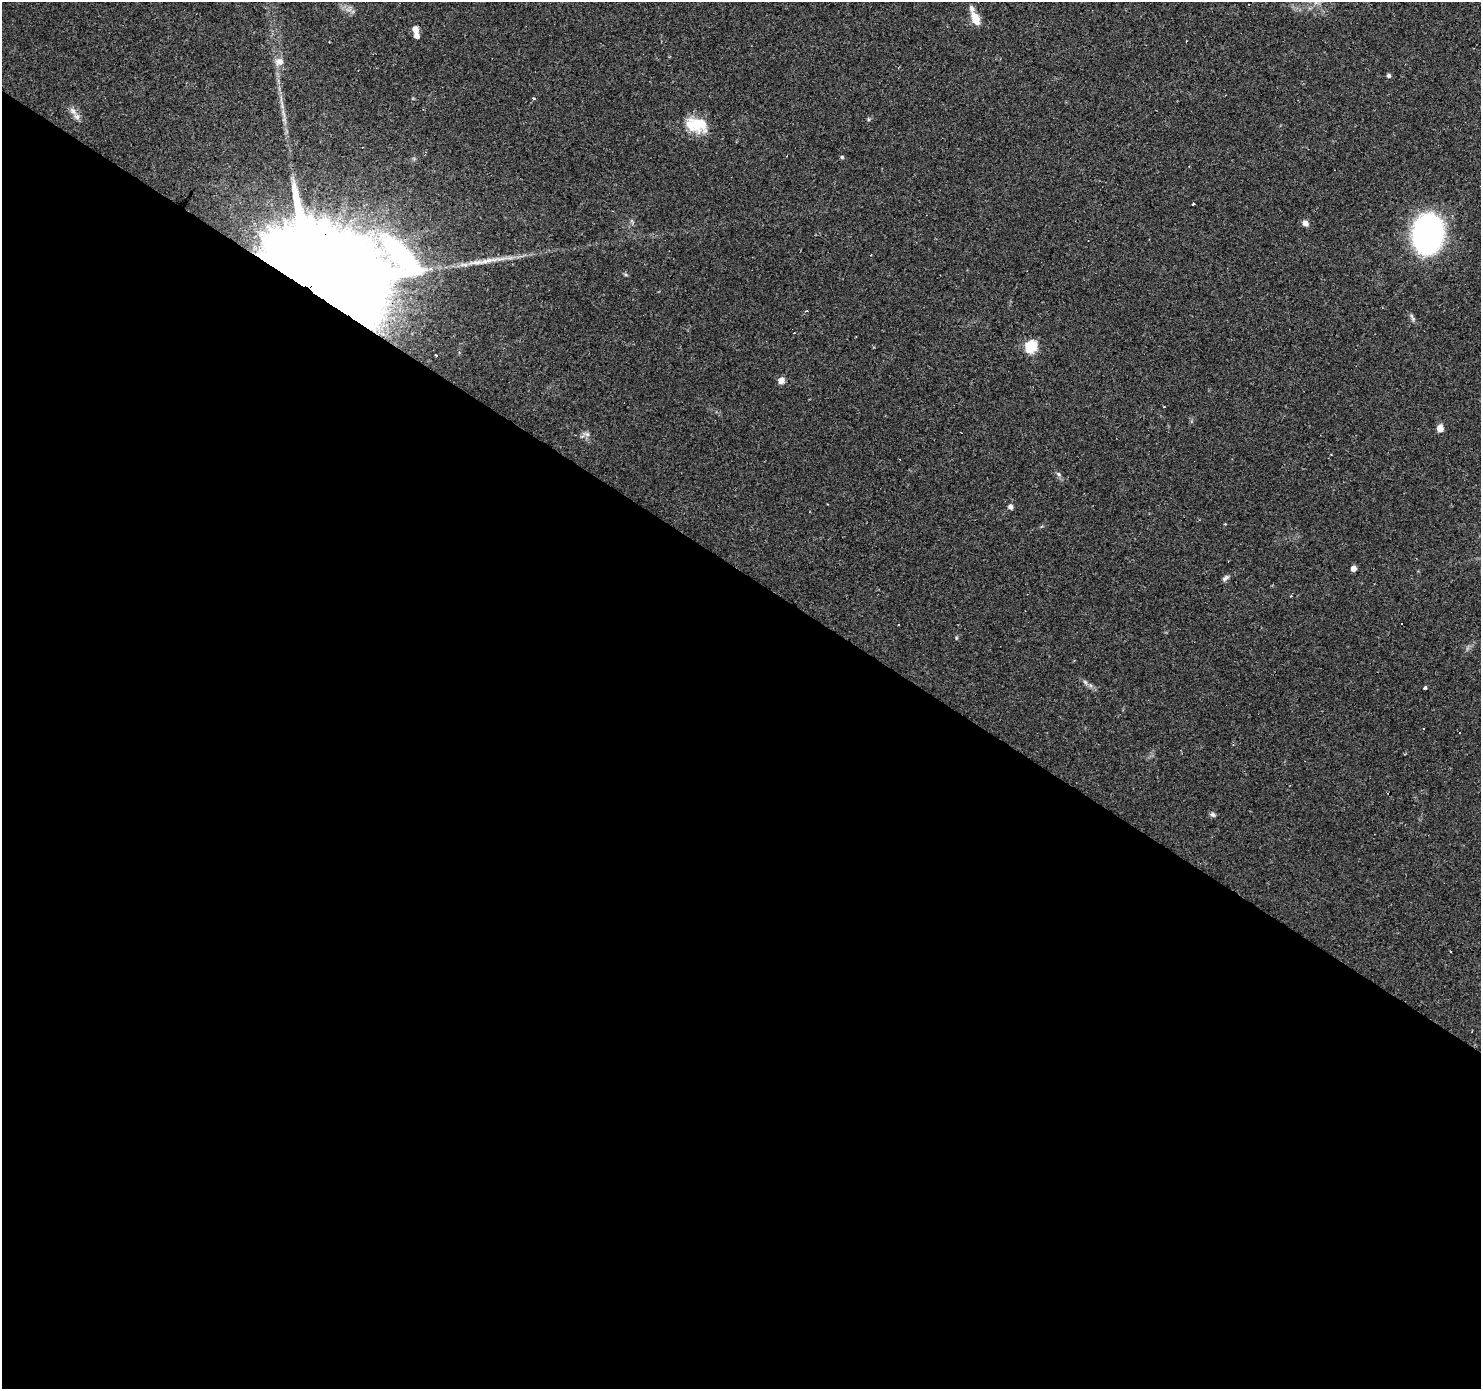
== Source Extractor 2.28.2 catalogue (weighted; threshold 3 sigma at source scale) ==
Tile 14 of 4 x 4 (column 2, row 4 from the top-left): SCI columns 1481-2959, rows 181-1567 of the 5920 x 5977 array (HDU 1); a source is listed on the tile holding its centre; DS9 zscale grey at full resolution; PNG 1483 x 1391 px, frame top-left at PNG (2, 2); no overlay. Shown black and unused: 59% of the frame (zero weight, under 2 of 3 exposures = <1% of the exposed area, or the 3 px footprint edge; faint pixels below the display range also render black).
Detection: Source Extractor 2.28.2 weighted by HDU 2 'WHT'; one run over the whole footprint, this tile lists its part. Background 0.0427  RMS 0.0037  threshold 0.0167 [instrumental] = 3 sigma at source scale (4.5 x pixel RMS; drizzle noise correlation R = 1.50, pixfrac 1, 0.0396/0.0396 arcsec/px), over >= 5 px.
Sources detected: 36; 4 cosmic-ray / hot-pixel residue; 1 long thin detection or spike segment (spike, bleed or trail) — not listed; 1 inside a brighter listed object's ellipse — not listed separately; the other 30 listed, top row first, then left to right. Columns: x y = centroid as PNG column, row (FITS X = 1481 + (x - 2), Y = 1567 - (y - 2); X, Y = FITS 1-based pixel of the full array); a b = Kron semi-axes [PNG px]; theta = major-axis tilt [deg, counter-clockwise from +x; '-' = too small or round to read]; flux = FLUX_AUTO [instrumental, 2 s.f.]
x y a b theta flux
975 19 13 7 -67 6.2
415 29 5 5 - 3.4
417 36 5 5 - 2.3
1186 41 3 2 - 0.3
279 61 12 9 5 2.5
1389 76 5 4 - 0.92
534 98 3 3 - 1.2
77 117 9 7 -42 1.7
697 125 28 18 -12 11
842 157 5 5 - 0.49
1193 203 3 3 - 1
1305 223 8 7 - 1.7
1427 234 34 26 82 96
316 281 37 29 10 13000
806 311 4 3 - 0.39
1031 347 6 6 - 38
436 355 3 3 - 0.72
781 380 5 5 - 4.6
1440 428 5 5 - 5.2
587 434 7 5 -28 0.99
1059 474 7 5 -29 0.84
1010 507 5 5 - 1.4
1353 568 5 4 - 2.8
1226 578 10 6 33 1.1
898 625 3 2 - 0.62
956 638 5 3 - 0.37
1085 682 9 4 -54 0.97
1425 687 4 3 - 0.56
1213 815 7 6 - 0.85
1450 951 3 2 - 0.62
Overlapping masked pixels (flux is a lower limit): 1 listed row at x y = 316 281